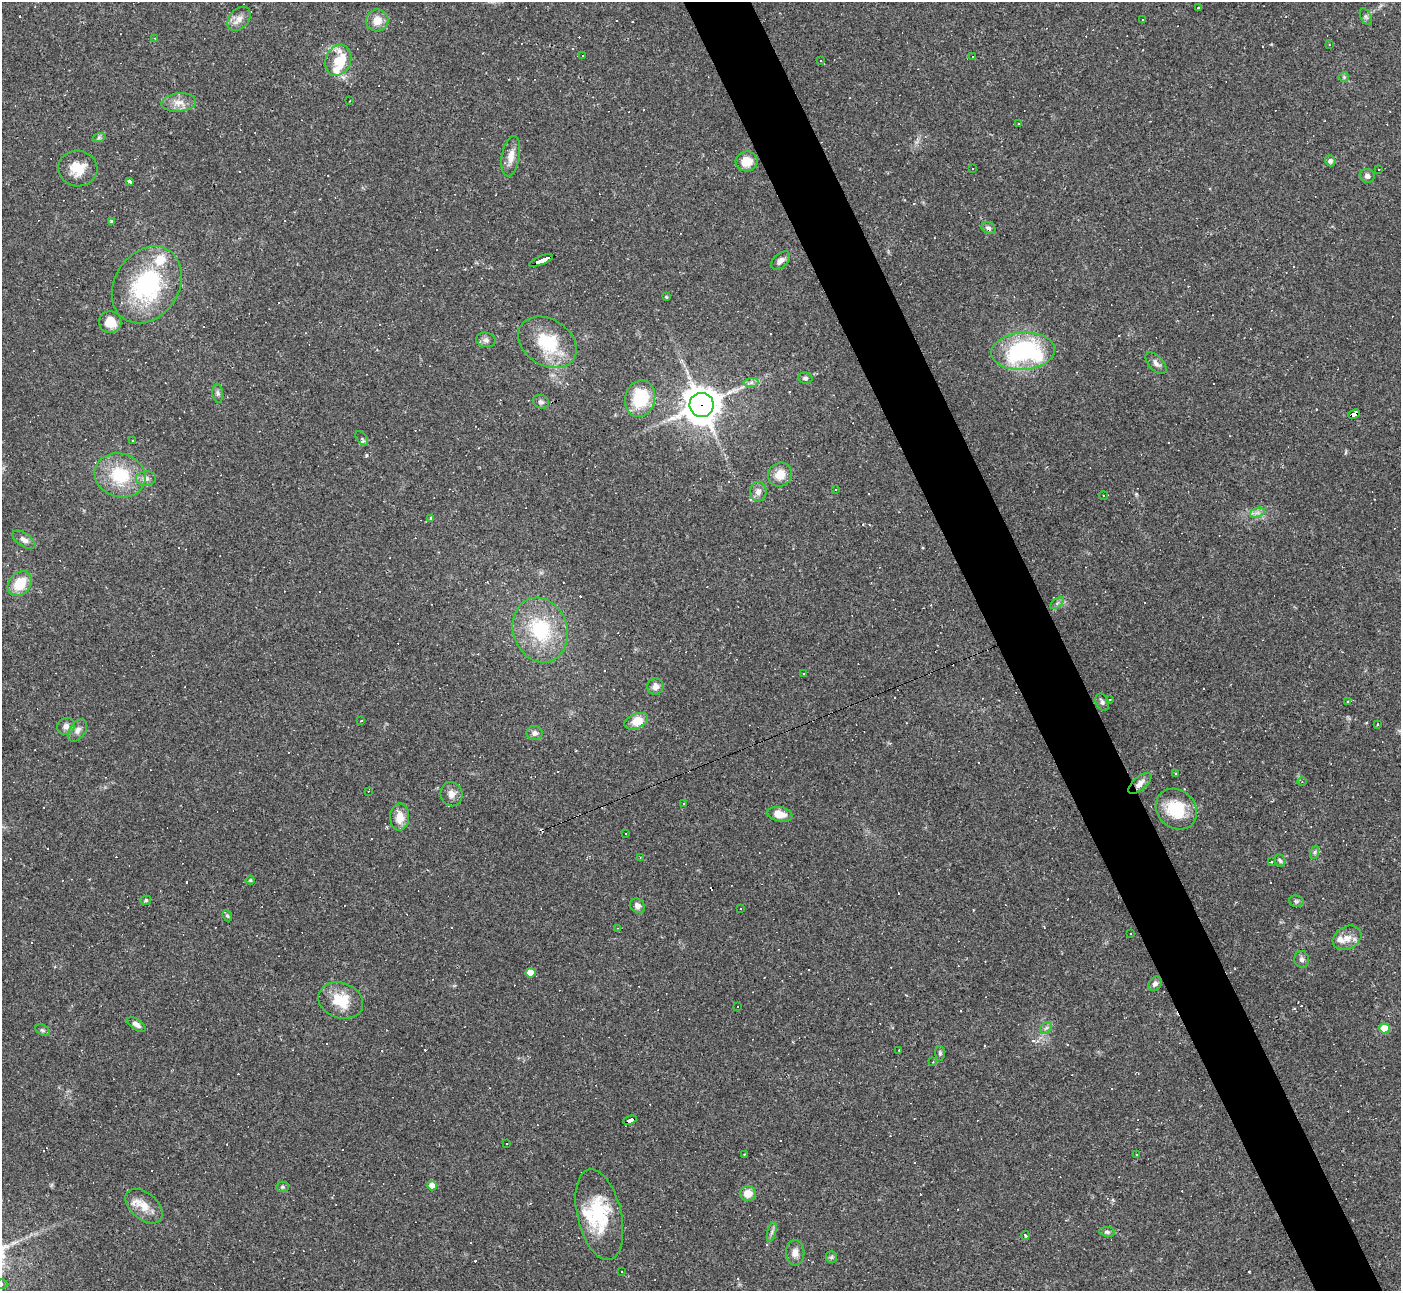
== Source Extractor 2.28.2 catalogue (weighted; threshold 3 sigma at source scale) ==
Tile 6 of 4 x 4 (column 2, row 2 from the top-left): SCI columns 1399-2797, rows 2858-4146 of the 5594 x 5585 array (HDU 1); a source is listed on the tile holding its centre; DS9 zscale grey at full resolution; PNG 1403 x 1293 px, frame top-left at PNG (2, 2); each listed source drawn as its Kron ellipse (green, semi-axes under 4 px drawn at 4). Shown black and unused: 5% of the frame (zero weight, under 2 of 3 exposures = <1% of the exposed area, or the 3 px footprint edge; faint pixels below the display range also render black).
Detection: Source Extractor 2.28.2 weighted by HDU 2 'WHT'; one run over the whole footprint, this tile lists its part. Background 0.064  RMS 0.0055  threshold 0.0248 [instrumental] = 3 sigma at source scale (4.5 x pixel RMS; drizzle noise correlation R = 1.50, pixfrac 1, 0.05/0.05 arcsec/px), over >= 5 px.
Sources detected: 196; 68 cosmic-ray / hot-pixel residue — neither listed nor drawn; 10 inside a brighter listed object's ellipse — not listed separately; the other 118 listed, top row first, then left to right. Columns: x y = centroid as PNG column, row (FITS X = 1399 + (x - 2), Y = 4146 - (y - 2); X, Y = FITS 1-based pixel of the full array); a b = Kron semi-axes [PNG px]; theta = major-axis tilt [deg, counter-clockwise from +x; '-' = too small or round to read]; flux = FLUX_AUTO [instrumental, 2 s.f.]
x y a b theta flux
1198 7 4 3 - 0.52
1366 17 9 5 -63 1.2
239 19 13 9 47 4.1
1142 19 3 2 - 0.59
377 20 11 11 - 6.3
155 38 3 2 - 0.32
1329 44 3 2 - 0.36
582 55 2 2 - 0.36
972 56 2 2 - 0.45
338 60 16 12 66 8.3
821 61 3 3 - 0.48
1344 77 5 5 - 0.76
350 101 3 2 - 0.39
179 102 17 9 5 5.2
1018 124 3 2 - 0.66
99 137 7 4 19 0.94
511 156 20 9 80 5.2
747 161 11 10 - 8.3
1330 161 5 5 - 1.6
78 168 19 18 - 10
973 169 3 2 - 0.36
1379 169 2 2 - 0.35
1367 176 7 7 - 1.7
130 181 4 3 - 1.4
111 222 4 4 - 1
989 228 7 5 -28 1.5
541 260 13 3 23 82
781 261 11 6 42 2.6
147 285 41 32 56 61
666 297 3 2 - 0.59
110 322 11 11 - 8.9
486 340 10 7 -8 2.1
547 342 31 23 -33 27
1023 351 32 18 4 75
1156 363 13 7 -48 2.3
805 378 7 6 - 1.6
751 382 7 4 2 1.4
218 393 9 5 -85 1.4
640 399 18 15 77 26
541 402 8 6 -23 1.5
702 405 12 12 - 1000
1354 414 6 4 23 38
362 438 8 5 -53 1.3
132 441 3 2 - 0.57
120 475 26 21 -17 26
780 475 12 11 - 7.1
146 478 10 7 4 2.4
836 490 3 3 - 0.99
758 492 10 8 -89 3.2
1103 496 4 4 - 0.87
1257 513 8 4 18 1.9
431 518 3 3 - 1.4
24 540 13 6 -35 2.5
20 584 14 10 48 14
1057 603 8 4 37 1.3
540 630 33 27 -72 37
803 674 3 2 - 0.84
655 687 8 8 - 3.2
1110 700 3 2 - 0.59
1102 702 9 6 -64 1.5
1348 702 3 3 - 1.3
361 721 3 2 - 0.48
636 721 12 7 22 9.2
1377 724 3 2 - 0.49
66 726 9 8 - 2.6
77 730 12 7 55 2.9
535 733 8 7 - 2.2
1175 773 3 3 - 0.97
1302 782 5 3 - 0.6
1140 783 14 6 42 3.4
368 791 4 2 - 0.35
451 794 12 11 - 3.8
683 804 3 3 - 0.72
1176 809 22 19 -42 22
780 814 12 7 -10 7.3
400 817 13 9 87 7
626 833 3 2 - 0.55
1315 852 7 4 71 1
640 858 3 3 - 0.38
1271 861 3 3 - 1.2
1280 861 6 5 - 1.1
250 880 4 4 - 0.8
146 900 5 4 - 0.95
1296 901 7 5 -13 1.2
637 906 8 6 -43 2.5
741 909 3 2 - 0.59
227 916 6 4 -67 0.71
618 928 3 2 - 0.31
1130 934 3 2 - 0.54
1347 938 15 11 28 5.8
1302 959 8 7 - 1.8
530 973 5 5 - 7.9
1155 984 8 6 50 1.9
341 1001 23 17 -20 15
737 1007 2 2 - 0.51
136 1024 10 5 -34 2.5
1046 1028 6 5 - 1.3
1384 1028 5 5 - 17
42 1030 7 5 -27 1.1
899 1050 2 2 - 0.5
940 1053 7 5 -89 1
933 1062 4 3 - 0.57
630 1120 7 4 19 47
506 1144 3 2 - 0.5
744 1154 2 2 - 0.51
1136 1155 2 2 - 0.46
432 1186 5 4 - 6.5
283 1187 6 5 - 0.89
748 1193 8 7 - 6.6
144 1206 22 13 -41 7.7
599 1215 46 22 -77 31
772 1232 10 4 77 1.5
1107 1232 8 5 -8 1.1
1025 1235 4 3 - 1.6
795 1253 13 9 -88 3.7
831 1257 6 5 - 1.1
621 1272 3 2 - 0.53
2 1284 5 5 - 1.3
Overlapping masked pixels (flux is a lower limit): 5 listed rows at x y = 541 260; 702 405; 1354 414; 1140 783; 630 1120
Isophote crosses this tile's border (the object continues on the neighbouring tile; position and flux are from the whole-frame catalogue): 1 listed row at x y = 2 1284